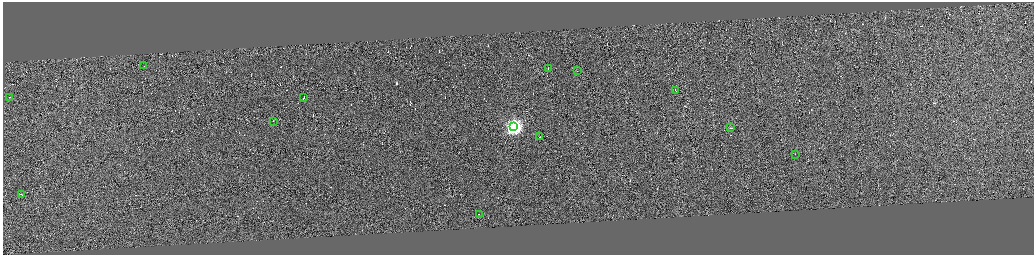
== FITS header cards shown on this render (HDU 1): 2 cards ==
NAXIS1  =                 4125
NAXIS2  =                 1010

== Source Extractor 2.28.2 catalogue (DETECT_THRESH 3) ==
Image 4125 x 1010 px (HDU 1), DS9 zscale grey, zoomed out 1/4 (1 PNG px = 4 x 4 image px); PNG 1036 x 257 px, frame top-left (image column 1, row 1009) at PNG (3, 2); each listed source drawn as its Kron ellipse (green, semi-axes under 4 px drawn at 4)
Background 0.153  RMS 3.8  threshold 11.5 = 3 sigma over >= 5 px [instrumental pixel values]
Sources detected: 442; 429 cannot appear on this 1/4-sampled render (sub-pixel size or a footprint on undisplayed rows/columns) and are neither listed nor drawn; the other 13 listed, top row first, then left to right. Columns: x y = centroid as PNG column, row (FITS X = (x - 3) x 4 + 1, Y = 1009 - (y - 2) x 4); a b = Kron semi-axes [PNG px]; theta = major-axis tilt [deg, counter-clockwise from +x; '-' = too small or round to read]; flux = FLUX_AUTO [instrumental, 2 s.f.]
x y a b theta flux
144 65 2 1 - 12000
549 68 2 1 - 14000
578 70 2 1 - 11000
676 90 2 1 - 13000
10 97 2 1 - 9300
304 97 3 1 - 28000
274 121 2 1 - 570
514 127 4 4 - 830000
731 128 3 1 - 20000
540 137 2 1 - 16000
796 154 2 1 - 12000
22 194 2 1 - 19000
480 214 3 1 - 19000
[429 sub-pixel or undisplayed-footprint detections neither listed nor drawn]